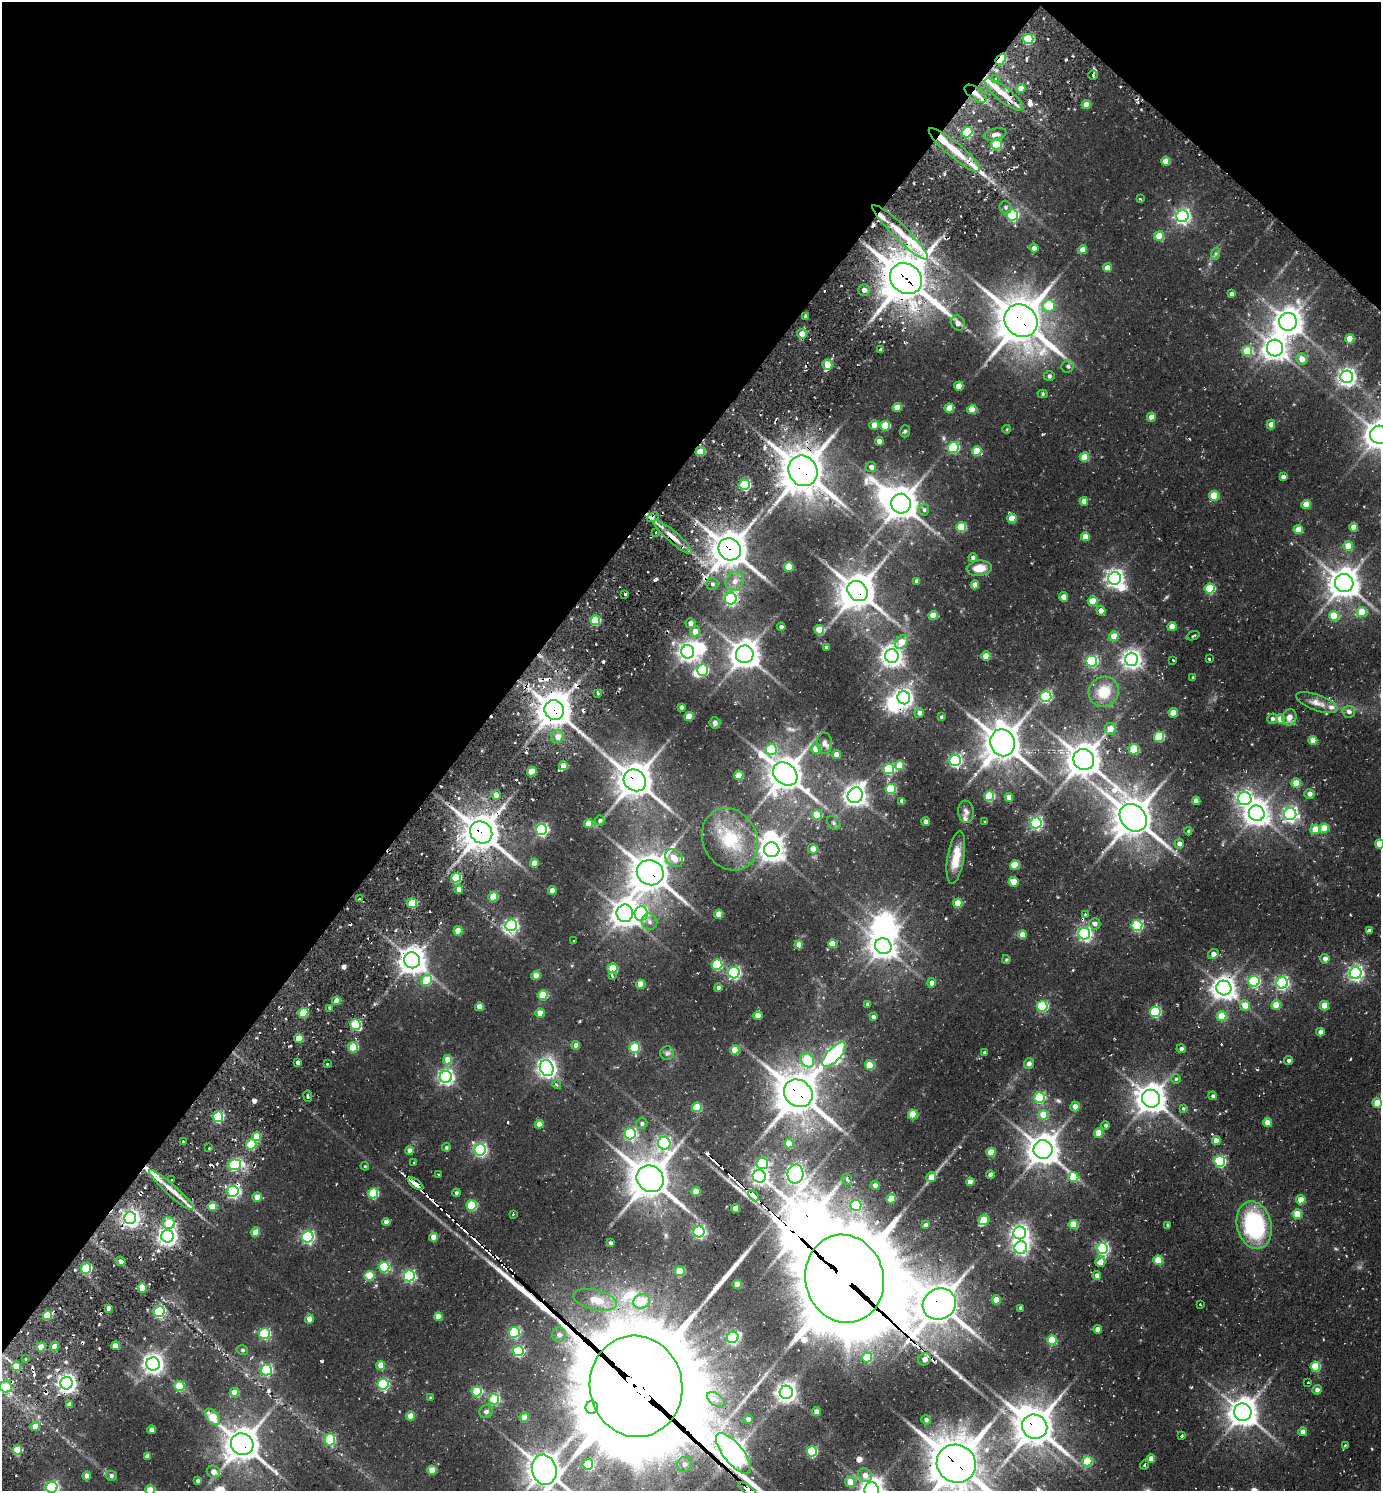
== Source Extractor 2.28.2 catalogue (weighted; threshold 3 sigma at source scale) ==
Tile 2 of 4 x 4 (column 2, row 1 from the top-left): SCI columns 1681-3059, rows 4538-6026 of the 6039 x 6026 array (HDU 1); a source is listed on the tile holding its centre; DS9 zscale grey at full resolution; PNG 1383 x 1493 px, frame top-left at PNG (2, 2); each listed source drawn as its Kron ellipse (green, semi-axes under 4 px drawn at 4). Shown black and unused: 37% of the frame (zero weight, under 2 of 3 exposures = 4% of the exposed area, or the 3 px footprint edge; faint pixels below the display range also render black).
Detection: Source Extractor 2.28.2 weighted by HDU 2 'WHT'; one run over the whole footprint, this tile lists its part. Background 0.117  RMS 0.011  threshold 0.0503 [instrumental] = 3 sigma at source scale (4.5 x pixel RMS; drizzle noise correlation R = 1.50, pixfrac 1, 0.05/0.05 arcsec/px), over >= 5 px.
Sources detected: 497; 15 inside a brighter object's white glare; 27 cosmic-ray / hot-pixel residue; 6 long thin detections or spike segments (spike, bleed or trail) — neither listed nor drawn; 10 inside a brighter listed object's ellipse — not listed separately; the other 439 listed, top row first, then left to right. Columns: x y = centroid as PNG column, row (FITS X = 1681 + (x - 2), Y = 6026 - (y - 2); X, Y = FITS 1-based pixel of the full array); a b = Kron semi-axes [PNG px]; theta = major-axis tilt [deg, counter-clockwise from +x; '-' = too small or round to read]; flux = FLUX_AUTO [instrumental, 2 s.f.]
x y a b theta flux
1028 39 5 5 - 62
1001 59 6 4 49 51
1093 75 5 4 - 2.4
996 78 4 3 - 1.2
1021 88 4 4 - 11
976 94 12 6 -35 8.8
1004 95 24 7 -39 18
1086 105 4 4 - 14
967 132 5 5 - 80
995 134 11 6 12 4.8
996 144 5 5 - 41
954 150 33 7 -40 35
1166 161 4 4 - 16
1140 199 4 2 - 1.2
1006 207 6 5 - 2.4
1012 215 5 5 - 130
1183 216 6 6 - 280
900 233 38 7 -44 28
1159 236 5 4 - 23
1034 248 4 4 - 6.2
1083 250 4 4 - 10
1215 254 6 4 71 1.9
1107 268 4 4 - 11
906 279 17 14 -38 2800
864 290 6 5 - 6
1231 294 4 4 - 3.8
1049 306 6 6 - 36
806 316 4 4 - 2.8
1021 321 17 15 -42 2700
1288 322 9 9 - 1100
958 323 8 6 -61 4.6
802 334 5 4 - 14
1350 339 4 4 - 19
1275 348 8 8 - 810
880 349 3 2 - 1.7
1247 351 5 5 - 34
1302 359 6 5 - 9.9
827 365 5 5 - 19
1068 366 6 6 - 2.8
1049 376 6 4 -1 1.9
1347 377 6 6 - 450
959 386 5 4 - 14
1043 394 5 4 - 1.6
897 407 4 4 - 13
949 408 5 4 - 19
972 409 4 4 - 23
1151 417 4 4 - 10
1271 424 5 4 - 5.9
874 425 4 4 - 11
885 426 5 5 - 32
1007 429 4 3 - 0.79
905 431 6 5 - 1.8
1379 435 9 9 - 1200
879 441 4 4 - 7.4
953 447 5 5 - 81
977 451 5 4 - 30
700 452 5 4 - 29
1084 457 5 4 - 24
871 467 5 5 - 4.4
803 471 15 14 - 2400
1283 477 4 4 - 4
745 485 5 5 - 96
1214 496 5 5 - 33
1084 501 4 4 - 7.3
901 504 10 9 - 1600
1306 504 4 4 - 16
924 510 6 5 - 3
653 517 6 3 23 2.9
1012 518 5 4 - 20
961 527 5 5 - 48
1354 527 4 4 - 9.1
1298 530 4 4 - 19
656 532 2 2 - 0.93
673 537 25 5 -41 12
1085 537 4 4 - 12
1348 546 5 5 - 17
730 549 12 10 -40 1800
973 557 4 4 - 3
789 567 5 5 - 28
979 568 12 7 7 14
1115 578 6 6 - 400
735 581 10 8 50 7.4
917 581 4 4 - 4.3
1344 583 9 9 - 1300
712 584 6 6 - 2.4
975 585 4 4 - 9.6
1210 589 5 5 - 55
858 591 11 9 -46 1800
625 594 3 2 - 1.3
1063 597 5 4 - 9.1
731 599 6 5 - 190
1093 601 5 4 - 19
1101 611 5 4 - 8
1362 612 5 5 - 24
933 616 4 4 - 18
1334 616 5 5 - 40
595 620 5 5 - 48
690 623 5 5 - 5.8
781 627 4 4 - 2.4
1172 627 4 4 - 13
819 630 5 4 - 26
695 631 5 5 - 10
1114 636 5 5 - 15
1193 636 7 3 20 1.6
901 642 7 5 53 16
826 647 3 3 - 1.4
688 652 6 6 - 520
745 654 9 8 - 1200
892 656 7 7 - 680
986 656 4 4 - 16
1132 659 6 6 - 500
1209 659 3 3 - 2.1
1173 660 3 3 - 1.6
1092 661 5 5 - 120
703 670 5 5 - 52
1193 677 4 2 - 0.85
1104 692 15 14 - 26
598 693 3 3 - 1.8
1046 697 5 5 - 130
904 698 6 6 - 390
1317 703 22 7 -20 9.5
681 707 4 3 - 2.9
554 710 10 9 - 1700
1349 712 6 6 - 3.9
919 713 5 5 - 5.4
1173 713 4 4 - 15
689 716 4 4 - 19
941 717 4 3 - 1.2
1289 717 8 7 - 6.8
1272 719 5 5 - 2.6
1281 719 4 4 - 15
715 723 5 5 - 3
1110 729 6 5 - 9.4
557 737 6 6 - 8.3
1159 737 5 5 - 49
1313 740 4 4 - 11
825 743 10 7 -85 4.7
1002 743 14 12 -69 1800
771 749 5 5 - 52
816 749 5 5 - 19
1134 749 5 5 - 33
836 754 4 4 - 7.6
1084 760 11 10 - 1600
955 761 5 5 - 180
900 765 4 4 - 24
563 766 4 4 - 12
889 769 5 5 - 80
532 772 5 5 - 21
785 774 13 10 -40 1700
739 775 5 4 - 19
635 780 12 10 -41 1800
1296 783 4 4 - 21
891 789 5 5 - 53
1310 794 5 5 - 4.4
496 795 5 4 - 8.5
855 795 8 7 - 670
989 796 5 5 - 51
1009 797 4 4 - 8.2
1245 799 7 6 - 240
902 801 4 4 - 4.5
1196 801 4 4 - 8
966 812 11 8 -82 4.4
1257 813 8 7 - 900
1290 814 6 6 - 270
817 815 5 5 - 30
1133 818 15 12 -48 2000
600 820 5 5 - 2.2
926 822 4 4 - 6.4
985 822 3 3 - 1.4
588 823 4 4 - 17
833 823 8 5 -43 2.5
1036 823 5 5 - 180
1324 828 5 4 - 25
1315 829 5 5 - 19
542 830 5 5 - 140
1188 831 4 4 - 1.3
481 832 12 10 -42 1800
730 839 32 27 -63 52
1179 844 5 5 - 4.3
1379 844 4 4 - 17
813 849 5 5 - 9.3
772 850 7 7 - 870
674 858 10 8 -42 10
956 858 26 8 81 20
534 863 4 4 - 12
1015 865 5 4 - 26
650 873 13 12 - 1900
456 878 5 5 - 48
1014 882 5 4 - 21
459 889 4 4 - 8.7
552 891 4 4 - 11
493 897 5 5 - 25
360 899 4 2 - 1.2
412 903 5 5 - 33
958 903 4 4 - 22
625 913 9 8 - 1100
641 914 7 6 - 130
719 914 4 4 - 17
1085 914 3 3 - 1
649 922 8 7 - 4.4
1095 924 6 5 - 4.4
511 925 6 5 - 190
1137 926 5 5 - 95
458 931 4 4 - 18
1369 931 4 4 - 4.3
1084 934 6 5 - 210
1022 935 4 4 - 12
574 941 3 2 - 1
832 944 4 4 - 12
799 945 4 4 - 9.8
883 946 8 7 - 930
1213 954 5 5 - 5.3
1325 959 4 4 - 5.1
412 960 8 8 - 990
1006 960 4 4 - 1.3
717 965 5 5 - 61
613 968 5 5 - 38
734 973 6 5 - 150
1356 973 6 6 - 290
536 975 4 4 - 14
612 976 3 3 - 7.8
426 980 6 5 - 41
1254 981 5 5 - 110
932 983 4 4 - 6.1
1282 983 5 5 - 190
640 984 4 4 - 21
718 987 4 4 - 2.6
1224 988 7 7 - 780
543 995 5 5 - 38
336 1001 4 4 - 14
867 1004 3 3 - 1.5
1245 1005 5 5 - 16
1276 1005 5 4 - 22
1042 1006 5 5 - 89
1324 1006 4 4 - 18
479 1007 4 4 - 12
330 1009 4 3 - 2
1155 1012 5 5 - 91
303 1013 5 4 - 35
540 1013 4 4 - 15
758 1016 4 4 - 10
1221 1016 5 5 - 30
873 1017 4 4 - 2.4
355 1025 5 5 - 74
1320 1032 4 4 - 6.1
299 1038 5 4 - 24
576 1045 4 4 - 6.1
353 1047 5 5 - 50
634 1048 5 5 - 59
1181 1049 4 4 - 2.8
735 1050 4 4 - 21
667 1053 7 6 - 2.9
985 1053 4 4 - 2.2
834 1055 16 6 46 320
448 1060 5 4 - 19
807 1060 7 6 - 46
1289 1060 4 4 - 1.8
298 1063 4 3 - 3.7
327 1064 3 2 - 1.1
1029 1064 5 5 - 4.9
870 1065 5 5 - 37
547 1068 8 6 -66 520
446 1077 6 6 - 290
1176 1079 4 4 - 1.7
557 1085 4 3 - 2.3
798 1093 15 13 -39 2400
308 1096 5 3 - 1.7
1213 1096 4 4 - 1.9
1039 1097 5 5 - 100
1151 1099 9 8 - 1200
1377 1103 5 4 - 21
1075 1106 5 4 - 7.5
697 1107 5 5 - 41
1183 1109 3 3 - 9.9
913 1114 5 4 - 32
1043 1115 5 5 - 23
218 1117 5 5 - 91
642 1123 6 5 - 2.5
1267 1123 4 4 - 14
539 1124 4 4 - 12
1105 1125 4 4 - 1.9
1099 1133 4 4 - 23
630 1134 5 5 - 120
256 1136 5 4 - 23
183 1141 2 2 - 0.77
1216 1141 4 4 - 9.6
664 1143 6 6 - 160
251 1144 5 5 - 53
789 1144 4 4 - 23
446 1147 4 4 - 1.6
209 1148 2 2 - 0.88
480 1150 6 5 - 180
1043 1150 9 9 - 1400
410 1151 4 4 - 7.8
991 1152 4 4 - 23
1220 1161 5 5 - 110
414 1163 3 2 - 0.87
762 1163 6 6 - 78
235 1165 6 5 - 110
365 1166 4 3 - 1
438 1174 3 2 - 0.87
796 1174 9 8 - 470
990 1175 4 4 - 6.5
759 1176 7 6 - 390
931 1177 5 4 - 14
1073 1177 5 5 - 24
650 1179 14 12 -40 2000
847 1179 6 5 - 2.5
171 1180 3 2 - 0.93
970 1182 4 4 - 9.6
416 1184 8 3 -36 26
875 1185 4 4 - 4.8
172 1190 29 5 -42 15
233 1191 5 5 - 180
696 1191 5 4 - 13
373 1193 5 5 - 62
456 1193 4 4 - 2
753 1196 6 3 -43 410
257 1197 5 4 - 12
891 1199 5 4 - 24
1301 1200 4 4 - 15
472 1205 5 5 - 64
856 1205 5 5 - 73
212 1207 4 4 - 22
735 1209 4 4 - 11
513 1214 3 2 - 1.1
1297 1214 5 4 - 26
130 1218 6 6 - 330
983 1220 5 5 - 25
386 1222 4 4 - 6.7
169 1223 6 6 - 24
926 1225 4 4 - 4
1073 1225 5 5 - 29
1168 1225 4 3 - 2.2
1254 1225 24 17 -76 110
255 1232 5 4 - 14
699 1232 5 5 - 160
1020 1233 6 6 - 390
167 1236 6 6 - 450
308 1237 6 5 - 170
433 1237 4 4 - 11
611 1243 4 3 - 2.3
1021 1248 6 6 - 250
1103 1248 5 5 - 140
1158 1260 5 4 - 28
121 1261 5 4 - 3.4
1100 1262 5 5 - 9.1
384 1267 5 5 - 84
86 1268 5 5 - 58
680 1271 5 5 - 33
370 1276 5 5 - 26
409 1276 5 5 - 140
1097 1276 4 4 - 6.5
845 1279 44 39 -77 15000
737 1284 4 4 - 16
142 1288 5 4 - 23
595 1300 22 10 -14 19
996 1300 4 4 - 16
642 1301 8 7 - 25
939 1304 17 15 25 2000
1200 1305 3 2 - 1.2
108 1308 4 3 - 3.4
1021 1308 4 3 - 2.2
159 1312 5 5 - 100
47 1315 5 4 - 30
438 1317 4 4 - 15
309 1319 4 4 - 11
1097 1329 4 4 - 5.6
514 1332 5 5 - 84
264 1334 5 5 - 100
559 1335 7 7 - 5.1
733 1337 6 5 - 150
1052 1340 5 5 - 38
115 1346 4 4 - 16
41 1347 4 4 - 17
54 1347 4 4 - 14
242 1350 6 4 -15 1.7
518 1351 5 5 - 100
867 1357 5 5 - 39
26 1358 3 3 - 3.7
925 1359 6 6 - 8.9
153 1364 6 6 - 560
381 1365 4 4 - 15
16 1366 5 5 - 19
1315 1366 5 5 - 43
266 1370 5 5 - 110
1308 1382 2 2 - 0.94
66 1383 6 6 - 440
383 1384 5 5 - 100
179 1386 5 5 - 44
636 1386 51 46 -80 31000
6 1387 6 5 - 25
1317 1390 5 4 - 4.5
477 1391 5 5 - 56
234 1392 4 4 - 18
786 1392 6 6 - 530
430 1398 4 3 - 1.2
494 1399 5 5 - 83
716 1400 10 6 -36 5.2
69 1405 4 4 - 5.8
592 1408 6 6 - 600
817 1411 4 4 - 6.4
486 1412 7 6 - 3.1
1243 1412 9 8 - 1200
410 1416 4 4 - 14
213 1417 10 5 -49 25
524 1417 4 4 - 17
748 1419 4 4 - 3.9
926 1420 5 4 - 3.1
35 1426 5 4 - 12
1035 1427 13 12 - 2000
151 1430 4 4 - 7.5
1303 1432 4 4 - 6.1
1182 1436 3 3 - 1.3
330 1439 6 5 - 60
242 1444 11 10 - 1700
1345 1445 3 2 - 1
17 1450 5 4 - 34
812 1451 5 5 - 77
733 1453 25 10 -51 980
147 1456 4 4 - 4.3
1151 1459 4 4 - 7.7
1087 1461 5 5 - 47
588 1464 5 5 - 60
685 1464 8 7 - 4.1
956 1464 20 18 -33 3200
1144 1465 4 3 - 1.8
432 1470 5 4 - 20
544 1470 15 12 -75 1600
213 1472 7 6 - 8.3
865 1475 7 6 - 9.6
87 1476 4 4 - 7.1
111 1476 5 5 - 2.7
198 1481 4 4 - 2.7
850 1482 5 5 - 15
52 1487 5 5 - 150
150 1490 5 4 - 31
747 1490 11 3 -37 40
872 1490 7 7 - 870
Overlapping masked pixels (flux is a lower limit): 25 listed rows (the first 20) at x y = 1001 59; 976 94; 900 233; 906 279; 1021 321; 700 452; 803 471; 673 537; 730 549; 858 591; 554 710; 635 780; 481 832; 650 873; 1224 988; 798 1093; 753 1196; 845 1279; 939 1304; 636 1386
Isophote crosses this tile's border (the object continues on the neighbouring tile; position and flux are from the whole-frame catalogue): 9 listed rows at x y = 1379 435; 1379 844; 733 1453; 956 1464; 544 1470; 52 1487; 150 1490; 747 1490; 872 1490
Unlisted compact peaks at least as high as the median listed source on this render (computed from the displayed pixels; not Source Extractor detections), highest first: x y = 322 1361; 656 579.